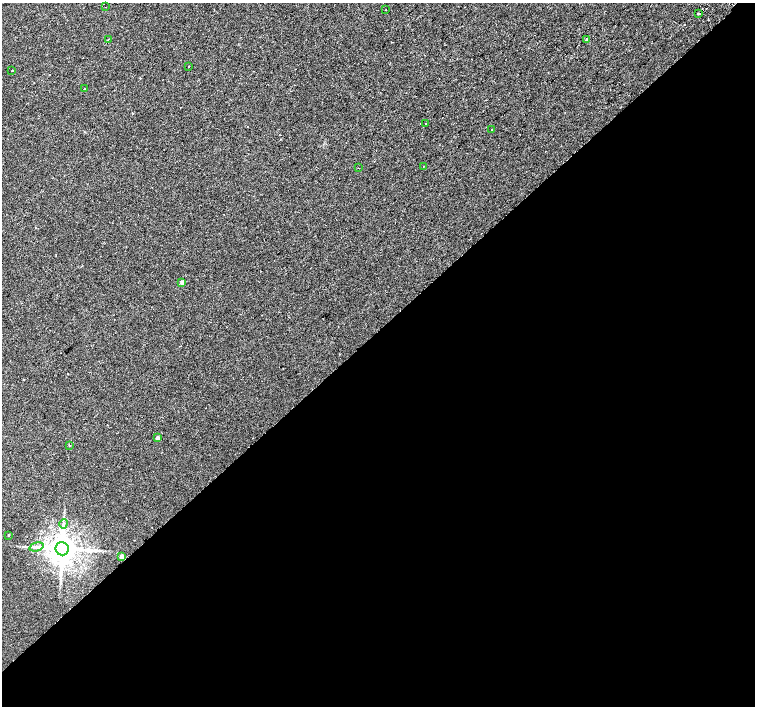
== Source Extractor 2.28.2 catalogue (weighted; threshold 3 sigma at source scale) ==
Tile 15 of 4 x 4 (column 3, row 4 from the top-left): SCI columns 3055-4560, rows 197-1604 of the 6117 x 6089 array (HDU 1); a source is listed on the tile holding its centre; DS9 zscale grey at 2 x 2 block average (1 PNG px = mean of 2 x 2 image px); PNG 757 x 708 px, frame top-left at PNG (2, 3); each listed source drawn as its Kron ellipse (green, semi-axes under 4 px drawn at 4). Shown black and unused: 53% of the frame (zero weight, under 2 of 3 exposures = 3% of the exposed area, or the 3 px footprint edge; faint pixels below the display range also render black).
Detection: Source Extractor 2.28.2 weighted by HDU 2 'WHT'; one run over the whole footprint, this tile lists its part. Background 0.00183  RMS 0.0023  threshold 0.0105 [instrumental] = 3 sigma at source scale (4.5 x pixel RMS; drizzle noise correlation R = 1.50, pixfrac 1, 0.0396/0.0396 arcsec/px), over >= 5 px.
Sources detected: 21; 1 cosmic-ray / hot-pixel residue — neither listed nor drawn; the other 20 listed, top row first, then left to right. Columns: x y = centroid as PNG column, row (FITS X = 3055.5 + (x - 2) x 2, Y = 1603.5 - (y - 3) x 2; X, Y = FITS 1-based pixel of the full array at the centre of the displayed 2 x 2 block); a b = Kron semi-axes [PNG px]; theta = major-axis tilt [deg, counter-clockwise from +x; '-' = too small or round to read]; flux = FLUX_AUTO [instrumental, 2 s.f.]
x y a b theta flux
105 7 2 2 - 0.24
386 10 2 2 - 0.19
698 13 3 2 - 1.9
108 39 2 2 - 0.24
587 39 3 3 - 0.88
189 66 2 2 - 0.27
12 71 2 2 - 1.2
85 89 2 2 - 0.47
425 124 2 2 - 0.21
492 130 2 2 - 0.66
423 167 2 2 - 0.25
358 168 2 2 - 0.33
182 283 2 2 - 3.3
158 438 2 2 - 2.7
70 446 3 2 - 0.43
64 524 5 2 - 0.61
8 535 2 2 - 0.37
37 547 7 4 15 1.6
62 549 6 6 - 1000
122 557 2 2 - 4
Diffuse or blended objects may show on this block-average render without a row.